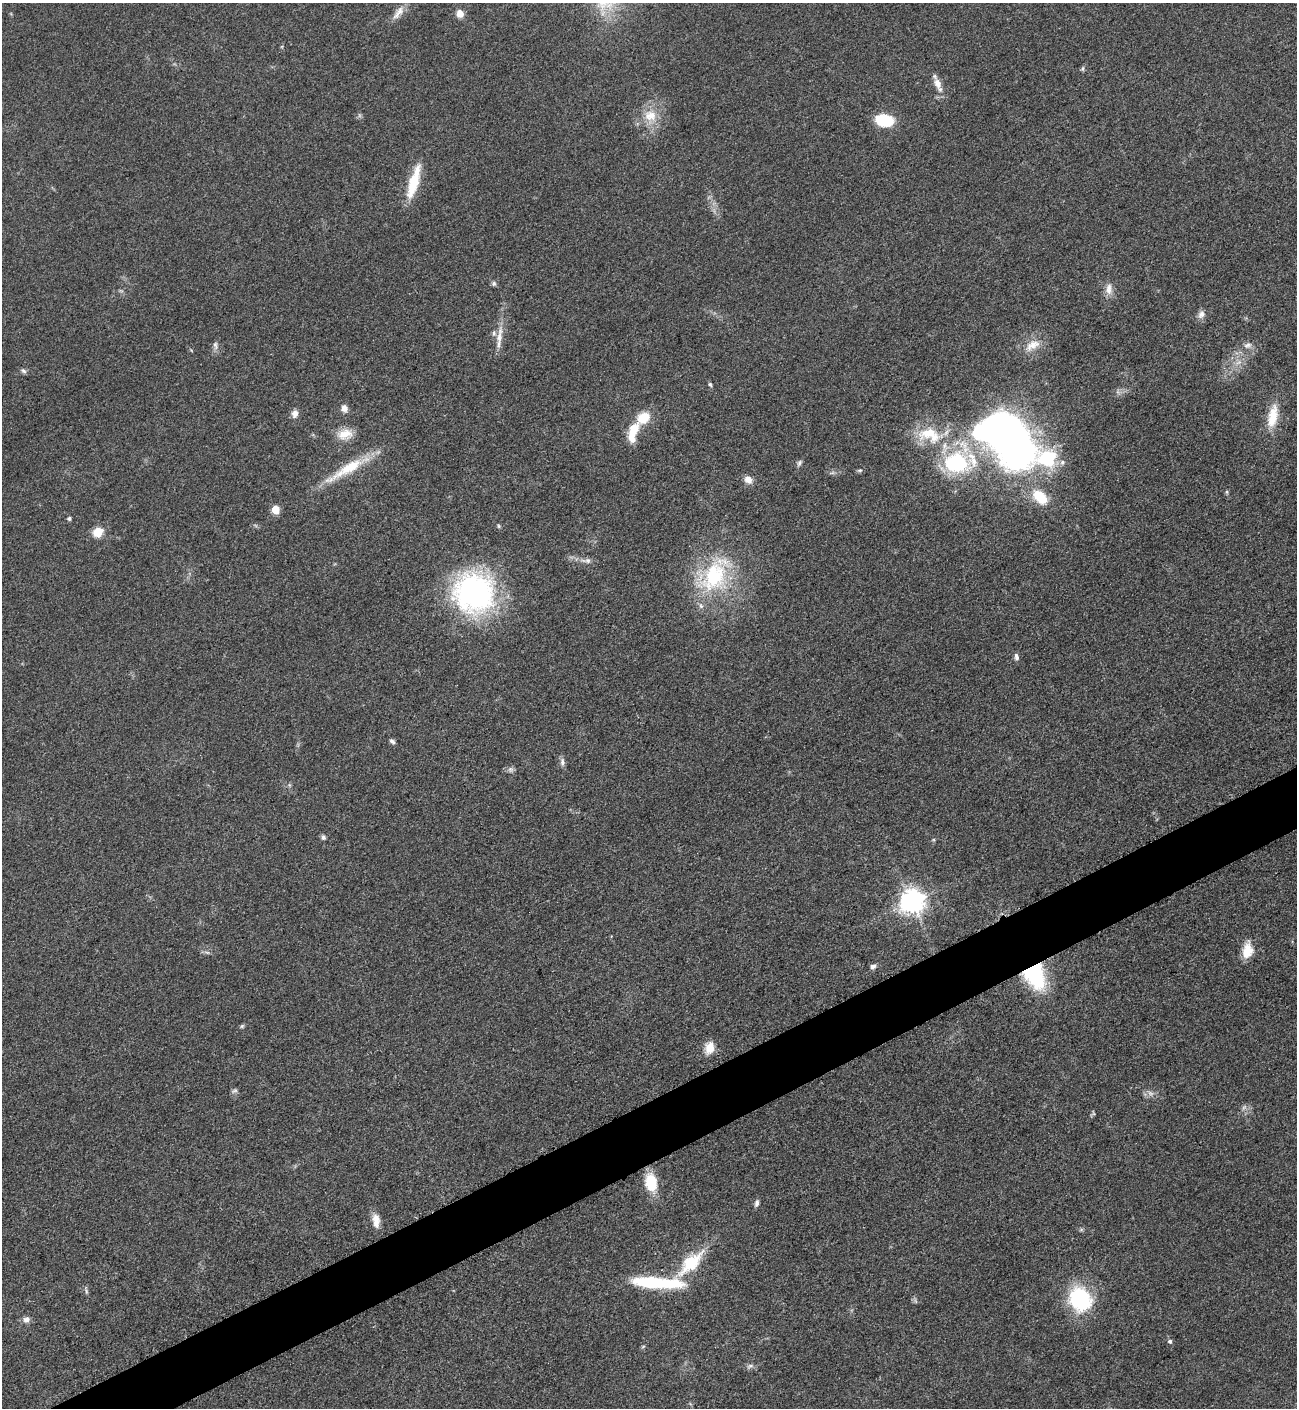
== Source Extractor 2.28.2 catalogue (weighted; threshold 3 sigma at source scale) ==
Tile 7 of 4 x 4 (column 3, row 2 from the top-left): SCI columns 2750-4044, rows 2822-4227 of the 5635 x 5645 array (HDU 1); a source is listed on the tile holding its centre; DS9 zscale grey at full resolution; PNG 1299 x 1410 px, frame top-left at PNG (2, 3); no overlay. Shown black and unused: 4% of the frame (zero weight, under 3 of 5 exposures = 1% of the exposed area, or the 3 px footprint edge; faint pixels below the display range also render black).
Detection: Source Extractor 2.28.2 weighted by HDU 2 'WHT'; one run over the whole footprint, this tile lists its part. Background 0.0916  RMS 0.0067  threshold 0.0302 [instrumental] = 3 sigma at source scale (4.5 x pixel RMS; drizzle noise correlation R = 1.50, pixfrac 1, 0.05/0.05 arcsec/px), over >= 5 px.
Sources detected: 72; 2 too faint to see at this stretch — not listed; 4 inside a brighter listed object's ellipse — not listed separately; the other 66 listed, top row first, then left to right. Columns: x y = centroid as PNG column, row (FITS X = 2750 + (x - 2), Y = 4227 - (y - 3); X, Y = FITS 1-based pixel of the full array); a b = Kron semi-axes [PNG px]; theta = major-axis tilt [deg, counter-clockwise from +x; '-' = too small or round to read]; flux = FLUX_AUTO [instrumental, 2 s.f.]
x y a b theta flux
398 13 23 8 53 6.1
460 13 10 8 -82 5.3
1082 68 7 5 73 1.3
937 83 16 9 -70 6.2
650 116 18 15 -1 14
884 120 17 10 -8 29
414 182 42 11 74 23
494 284 7 6 - 1.6
1108 289 17 9 87 5.6
1201 314 10 9 - 3.7
499 337 28 8 82 8.2
215 345 12 5 -84 2.4
1032 345 24 13 29 11
1248 345 12 8 12 3.7
1238 362 10 6 20 3.3
23 371 8 5 -43 1.6
710 384 6 4 -62 1.2
344 408 8 7 - 4.2
295 414 9 8 - 4
1273 416 31 12 79 17
633 431 26 10 74 16
345 434 20 13 9 10
929 435 37 22 -14 33
1009 440 63 37 -43 440
956 462 35 29 -9 65
1062 462 7 7 - 2.4
799 463 10 5 61 1.7
346 469 64 12 31 27
859 470 7 4 18 1.1
832 473 7 4 18 1.3
748 480 10 8 -43 4.9
1227 492 6 4 -90 0.91
1040 497 19 12 -43 21
275 510 5 5 - 17
69 518 4 4 - 1.5
499 526 6 4 -88 0.88
98 532 6 5 - 33
588 560 8 6 -44 2
714 576 49 36 53 69
474 593 49 47 -31 140
1016 657 8 5 -78 2.4
392 741 8 5 -39 1.7
562 762 12 6 -87 2.5
510 769 8 8 - 2.1
323 837 6 5 - 1.8
912 901 8 8 - 610
1247 950 20 12 83 11
207 952 7 4 -19 1.4
873 966 8 6 19 2.3
1034 975 27 19 -62 62
242 1026 5 5 - 1.1
709 1048 16 11 77 8.6
234 1091 9 5 22 1.5
1093 1113 6 4 -71 0.88
651 1182 15 10 -81 25
756 1203 9 5 73 2.2
376 1220 19 9 -82 7.1
1081 1230 6 4 19 1
691 1263 41 16 44 32
656 1283 59 12 -3 49
86 1291 7 4 -72 1.2
1080 1299 26 22 -60 56
26 1319 9 8 - 3.2
1170 1341 6 6 - 1.5
643 1347 6 4 21 0.83
750 1366 9 5 26 1.9
Overlapping masked pixels (flux is a lower limit): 1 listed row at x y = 1034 975